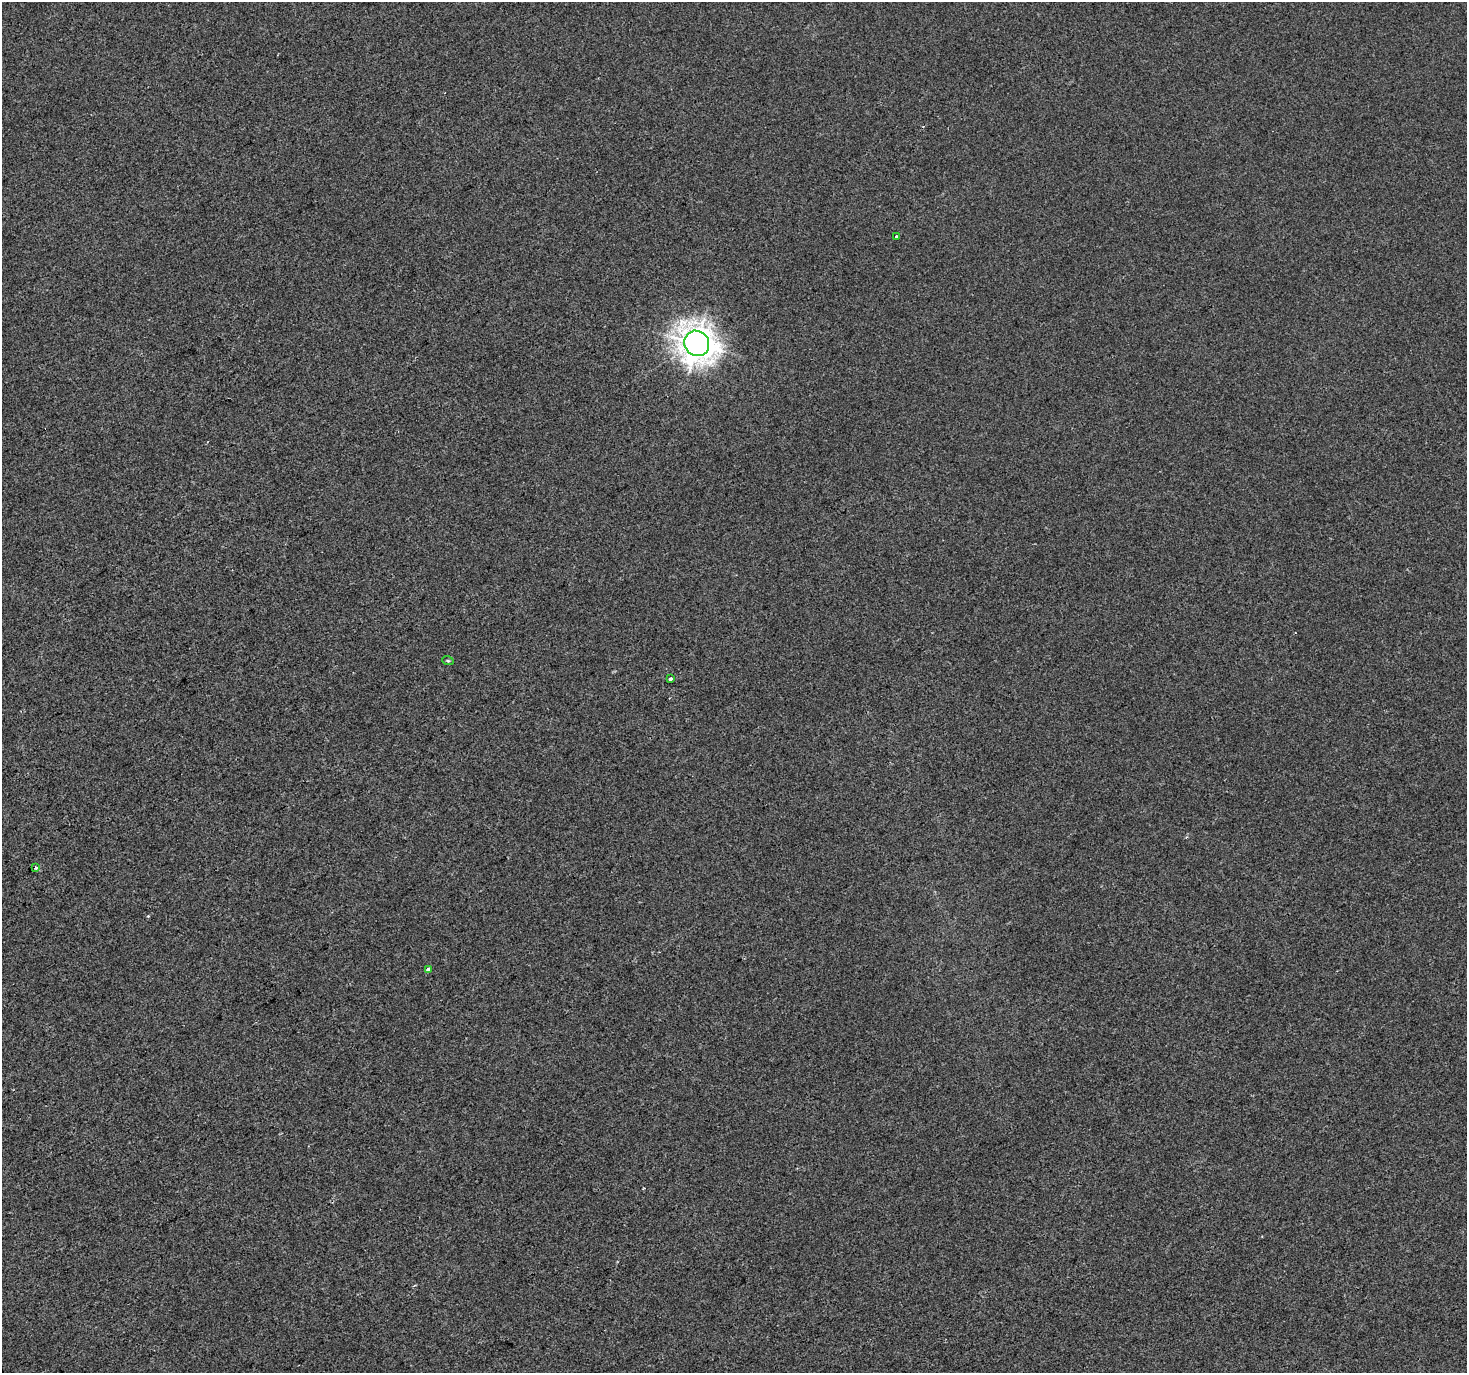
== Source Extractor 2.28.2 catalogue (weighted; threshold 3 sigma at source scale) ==
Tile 7 of 4 x 4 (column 3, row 2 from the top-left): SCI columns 2935-4399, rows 2915-4285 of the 5865 x 5769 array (HDU 1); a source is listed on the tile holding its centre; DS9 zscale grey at full resolution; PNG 1469 x 1375 px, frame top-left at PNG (2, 2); each listed source drawn as its Kron ellipse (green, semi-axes under 4 px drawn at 4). Shown black and unused: <1% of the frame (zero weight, under 2 of 3 exposures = <1% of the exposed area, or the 3 px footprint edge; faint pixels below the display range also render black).
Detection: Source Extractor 2.28.2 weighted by HDU 2 'WHT'; one run over the whole footprint, this tile lists its part. Background -2.45e-04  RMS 0.0041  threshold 0.0186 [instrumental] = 3 sigma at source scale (4.5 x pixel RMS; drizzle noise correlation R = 1.50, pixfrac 1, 0.0396/0.0396 arcsec/px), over >= 5 px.
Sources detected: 7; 1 cosmic-ray / hot-pixel residue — neither listed nor drawn; the other 6 listed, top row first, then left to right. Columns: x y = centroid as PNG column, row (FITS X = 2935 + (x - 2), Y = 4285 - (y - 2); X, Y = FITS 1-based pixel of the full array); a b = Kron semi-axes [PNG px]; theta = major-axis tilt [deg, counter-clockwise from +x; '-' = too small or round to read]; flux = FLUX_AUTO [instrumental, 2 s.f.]
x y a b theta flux
897 236 3 3 - 1.9
697 343 13 12 - 510
448 661 6 3 -19 0.47
670 678 3 3 - 1.4
36 868 4 3 - 0.94
429 969 4 3 - 8.1